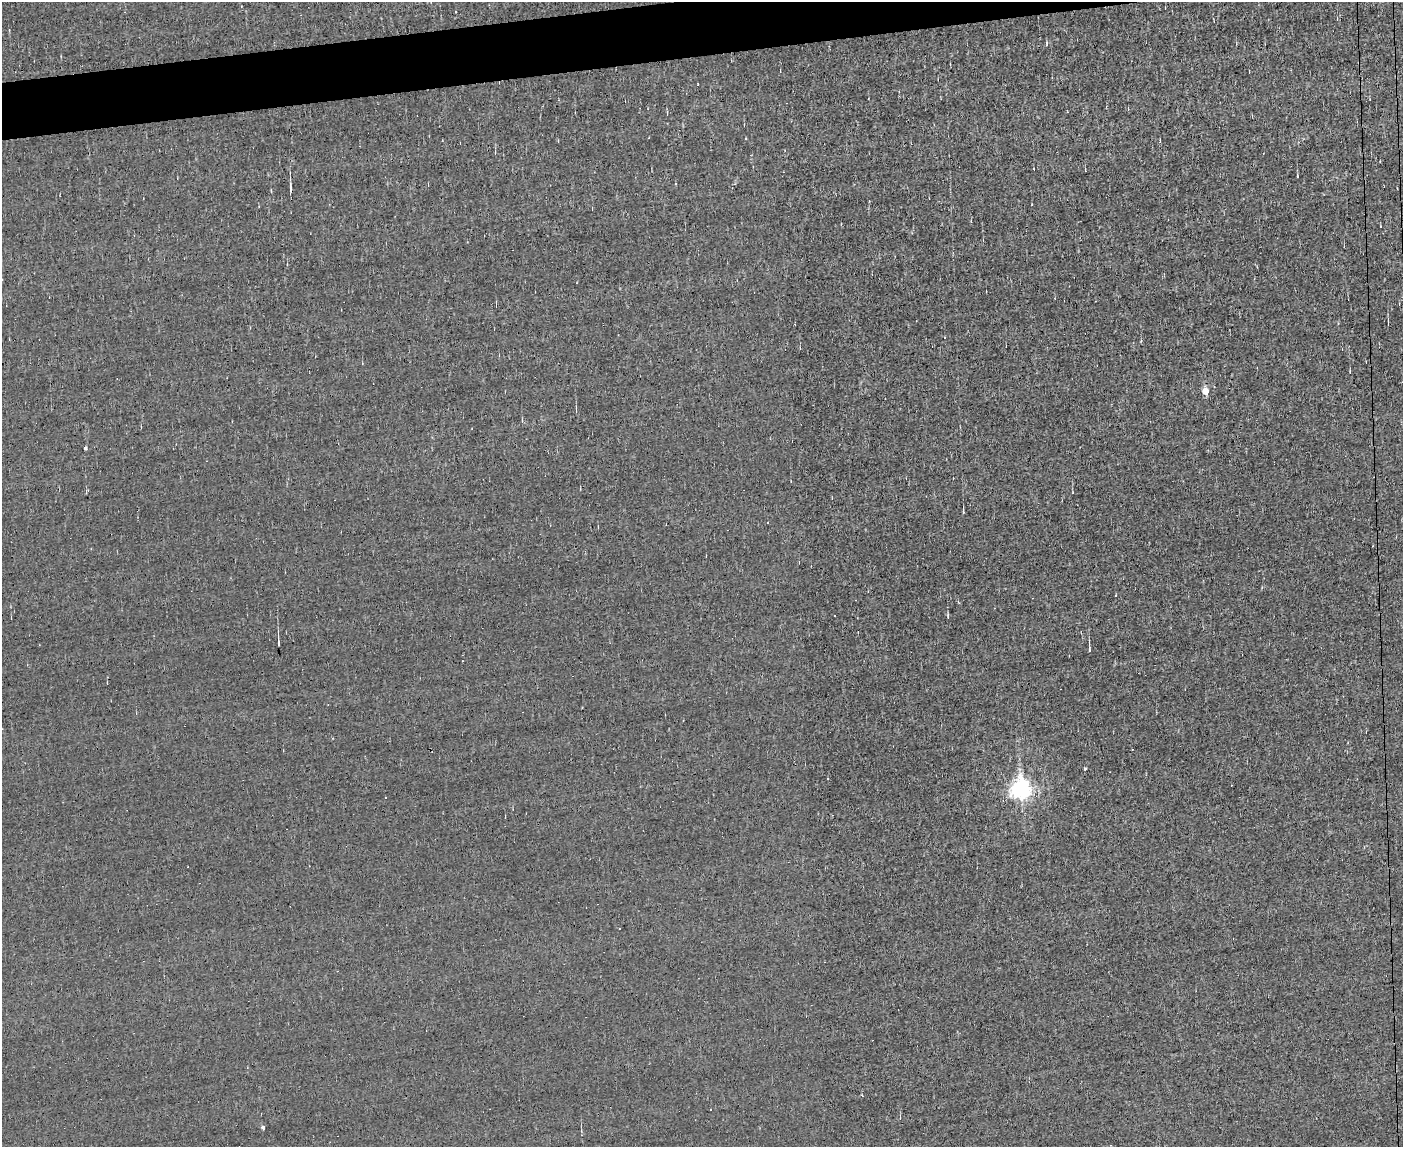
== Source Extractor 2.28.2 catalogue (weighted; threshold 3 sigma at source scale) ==
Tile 8 of 3 x 4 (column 2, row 3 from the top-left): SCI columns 1527-2927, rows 1147-2291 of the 4560 x 4582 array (HDU 1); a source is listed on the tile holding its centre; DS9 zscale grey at full resolution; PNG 1405 x 1149 px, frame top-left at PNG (2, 2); no overlay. Shown black and unused: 3% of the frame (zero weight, under 3 of 5 exposures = <1% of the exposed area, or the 3 px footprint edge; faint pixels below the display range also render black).
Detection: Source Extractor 2.28.2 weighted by HDU 2 'WHT'; one run over the whole footprint, this tile lists its part. Background -0.00162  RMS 0.045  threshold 0.204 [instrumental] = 3 sigma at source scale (4.5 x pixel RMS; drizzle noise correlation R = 1.50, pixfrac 1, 0.05/0.05 arcsec/px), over >= 5 px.
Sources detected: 30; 10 cosmic-ray / hot-pixel residue — not listed; the other 20 listed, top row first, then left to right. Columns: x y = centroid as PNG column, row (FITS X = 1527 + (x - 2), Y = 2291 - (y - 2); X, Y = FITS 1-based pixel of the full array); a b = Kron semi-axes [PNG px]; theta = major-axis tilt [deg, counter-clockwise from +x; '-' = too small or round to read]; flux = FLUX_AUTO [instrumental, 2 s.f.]
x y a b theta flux
1047 45 3 3 - 21
746 139 3 2 - 5.1
1160 141 4 3 - 5.2
1297 176 3 2 - 2.8
291 188 12 3 -85 11
496 306 5 2 - 3.3
1388 322 9 2 89 6.2
944 337 3 3 - 17
1350 372 5 2 - 4
1206 392 5 4 - 87
576 410 7 2 -90 6.3
85 449 3 3 - 13
963 512 6 3 -85 5.4
1116 595 3 3 - 7.9
948 616 7 3 -88 5.6
278 643 7 2 -88 8.5
1089 649 6 3 89 7.5
1085 769 4 3 - 5.3
1021 789 7 7 - 2800
263 1128 4 4 - 11